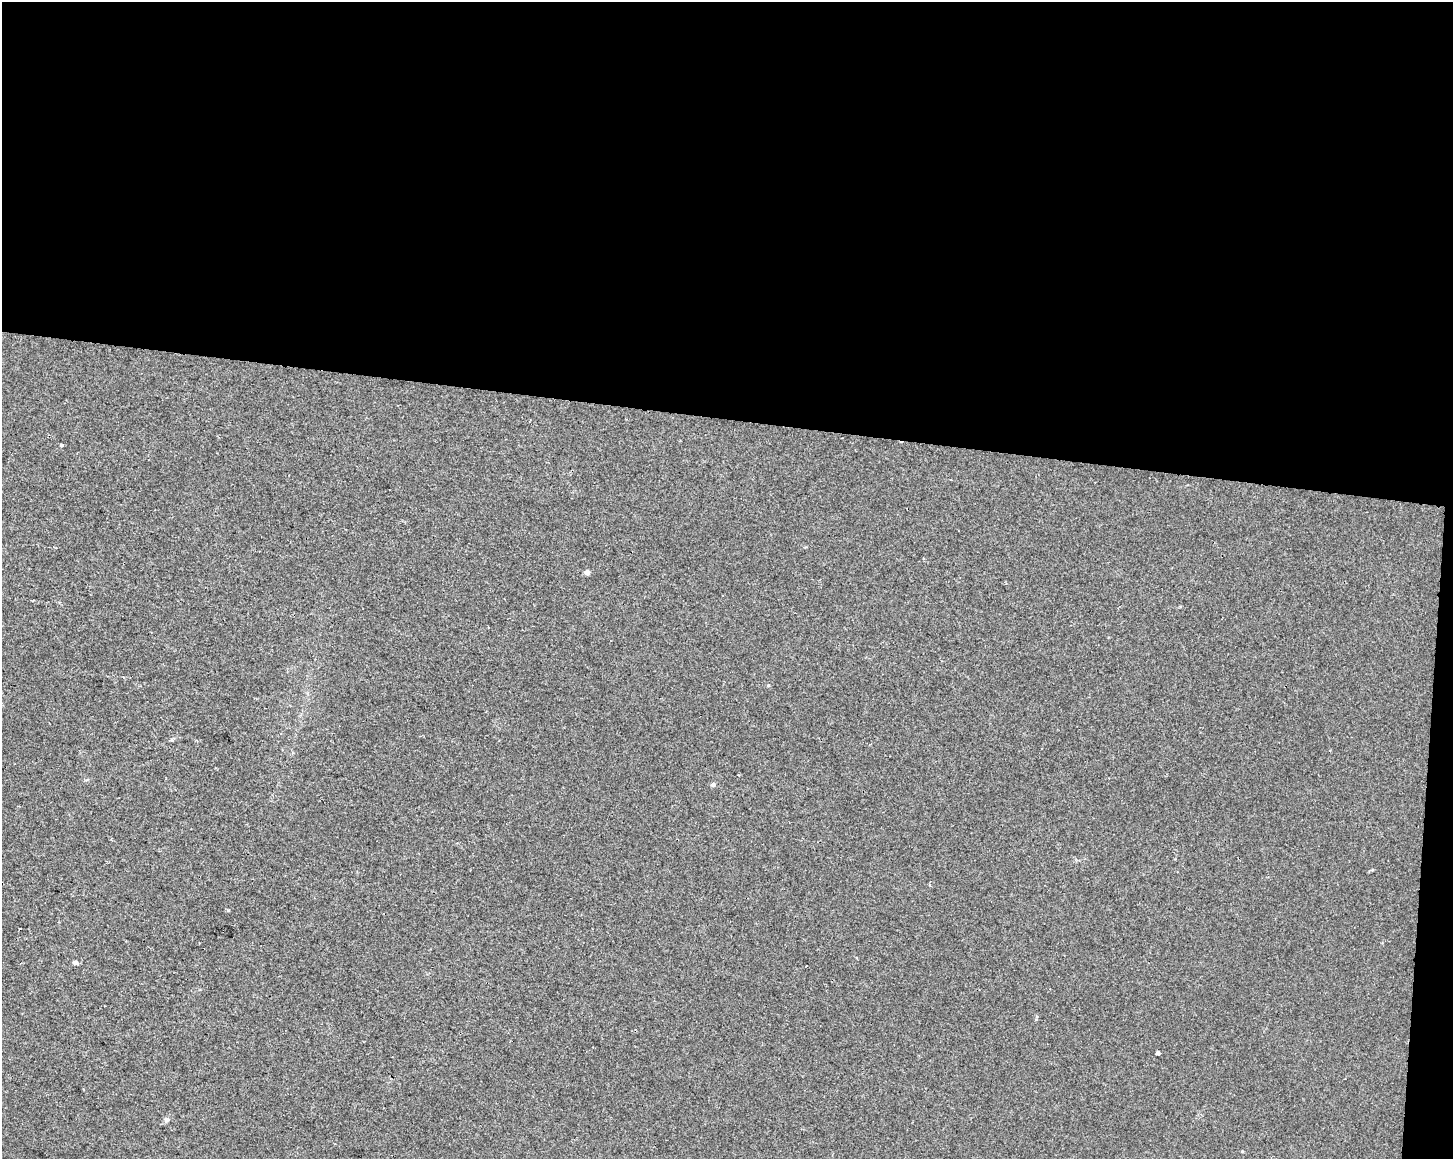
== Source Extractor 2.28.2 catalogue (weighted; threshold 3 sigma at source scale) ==
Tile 3 of 3 x 4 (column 3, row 1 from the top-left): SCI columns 3186-4636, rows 3472-4628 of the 4863 x 4635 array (HDU 1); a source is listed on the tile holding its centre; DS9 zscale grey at full resolution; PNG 1455 x 1161 px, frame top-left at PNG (2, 2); no overlay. Shown black and unused: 37% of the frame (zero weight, under 2 of 3 exposures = <1% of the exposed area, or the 3 px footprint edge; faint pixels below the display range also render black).
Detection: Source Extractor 2.28.2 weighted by HDU 2 'WHT'; one run over the whole footprint, this tile lists its part. Background 0.00708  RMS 0.0047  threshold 0.021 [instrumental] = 3 sigma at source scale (4.5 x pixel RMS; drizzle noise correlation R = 1.50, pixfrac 1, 0.0396/0.0396 arcsec/px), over >= 5 px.
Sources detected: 12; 2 cosmic-ray / hot-pixel residue — not listed; the other 10 listed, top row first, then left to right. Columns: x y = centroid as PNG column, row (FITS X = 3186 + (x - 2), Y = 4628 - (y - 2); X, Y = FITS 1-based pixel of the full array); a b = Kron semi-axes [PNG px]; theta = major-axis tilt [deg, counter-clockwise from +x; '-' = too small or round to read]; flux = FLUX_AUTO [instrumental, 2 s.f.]
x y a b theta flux
61 445 4 3 - 2
587 572 4 4 - 2.5
768 685 5 3 - 0.44
738 775 3 3 - 0.29
713 784 5 5 - 1.3
930 885 3 3 - 0.64
75 962 5 4 - 1.6
1158 1053 4 4 - 4.1
166 1119 7 6 - 1.2
1242 1151 3 3 - 0.44
Unlisted compact peaks at least as high as the median listed source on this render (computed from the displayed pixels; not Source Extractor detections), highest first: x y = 228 910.